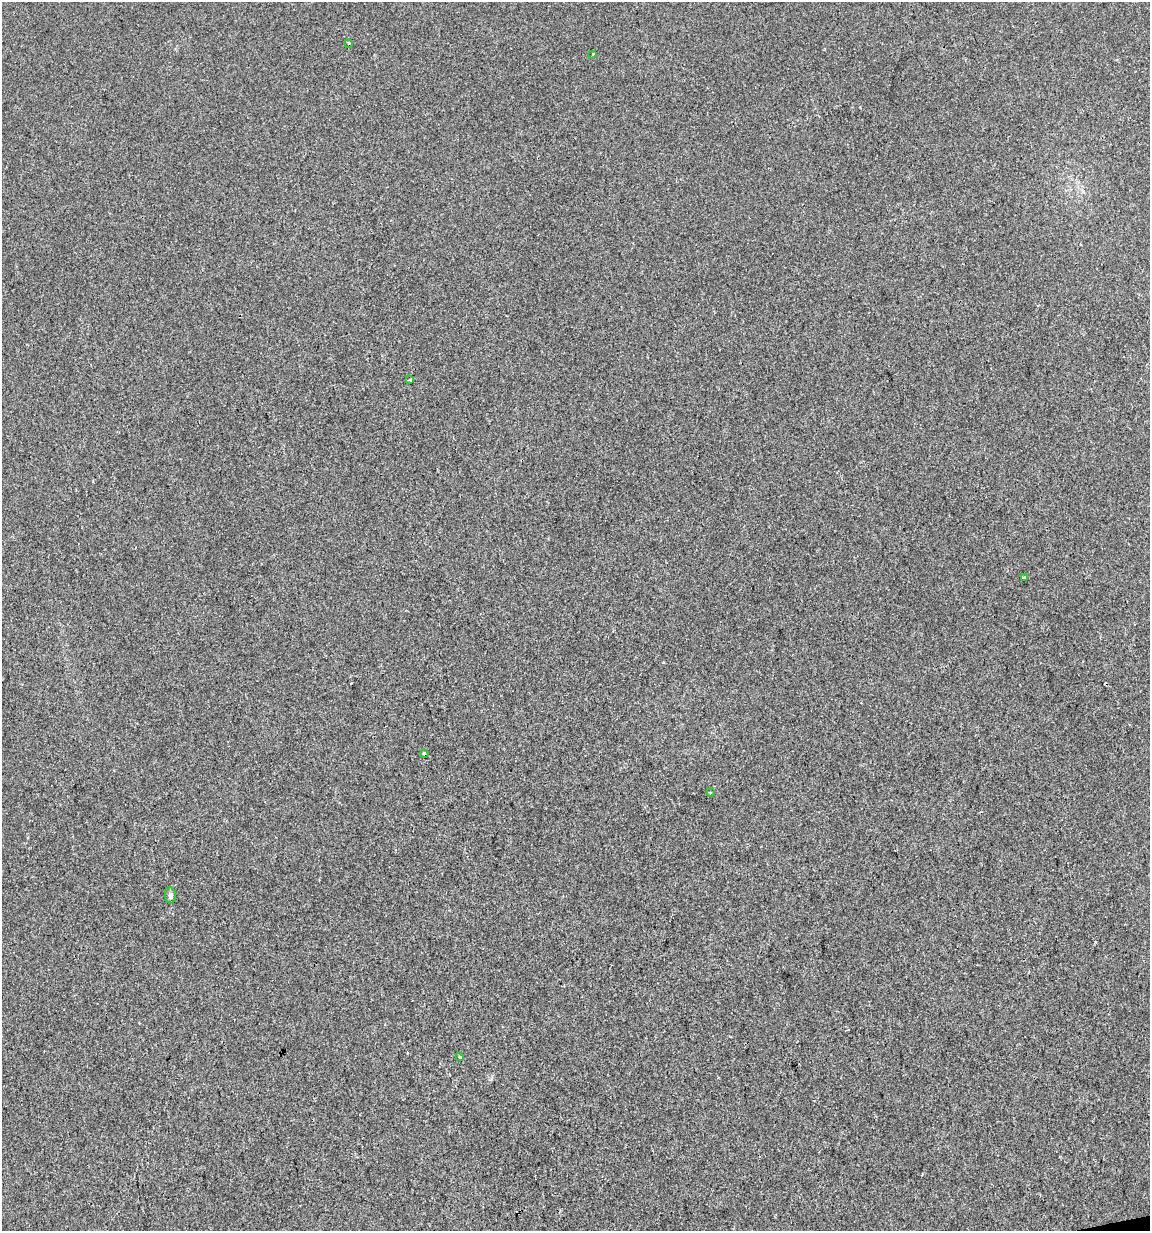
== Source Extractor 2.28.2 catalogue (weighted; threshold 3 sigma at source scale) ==
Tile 6 of 4 x 4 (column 2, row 2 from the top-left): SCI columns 1178-2325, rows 2461-3689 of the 4697 x 4919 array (HDU 1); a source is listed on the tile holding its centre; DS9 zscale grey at full resolution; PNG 1152 x 1233 px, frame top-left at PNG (2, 2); each listed source drawn as its Kron ellipse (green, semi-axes under 4 px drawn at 4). Shown black and unused: <1% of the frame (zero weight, under 2 of 3 exposures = <1% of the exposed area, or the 3 px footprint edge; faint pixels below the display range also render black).
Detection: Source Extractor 2.28.2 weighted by HDU 2 'WHT'; one run over the whole footprint, this tile lists its part. Background -2.51e-04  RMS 0.0042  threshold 0.019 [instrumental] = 3 sigma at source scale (4.5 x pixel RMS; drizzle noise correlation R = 1.50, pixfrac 1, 0.0396/0.0396 arcsec/px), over >= 5 px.
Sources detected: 9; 1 cosmic-ray / hot-pixel residue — neither listed nor drawn; the other 8 listed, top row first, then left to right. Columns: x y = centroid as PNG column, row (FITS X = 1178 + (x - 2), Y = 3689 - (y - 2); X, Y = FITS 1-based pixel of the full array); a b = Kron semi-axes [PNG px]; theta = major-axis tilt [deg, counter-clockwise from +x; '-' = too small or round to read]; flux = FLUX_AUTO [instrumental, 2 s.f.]
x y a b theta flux
349 44 4 3 - 0.69
593 54 3 2 - 0.48
410 379 4 3 - 0.55
1024 577 4 3 - 28
424 753 4 3 - 1.9
710 792 3 2 - 0.51
170 895 8 5 90 1.1
460 1057 3 3 - 0.75